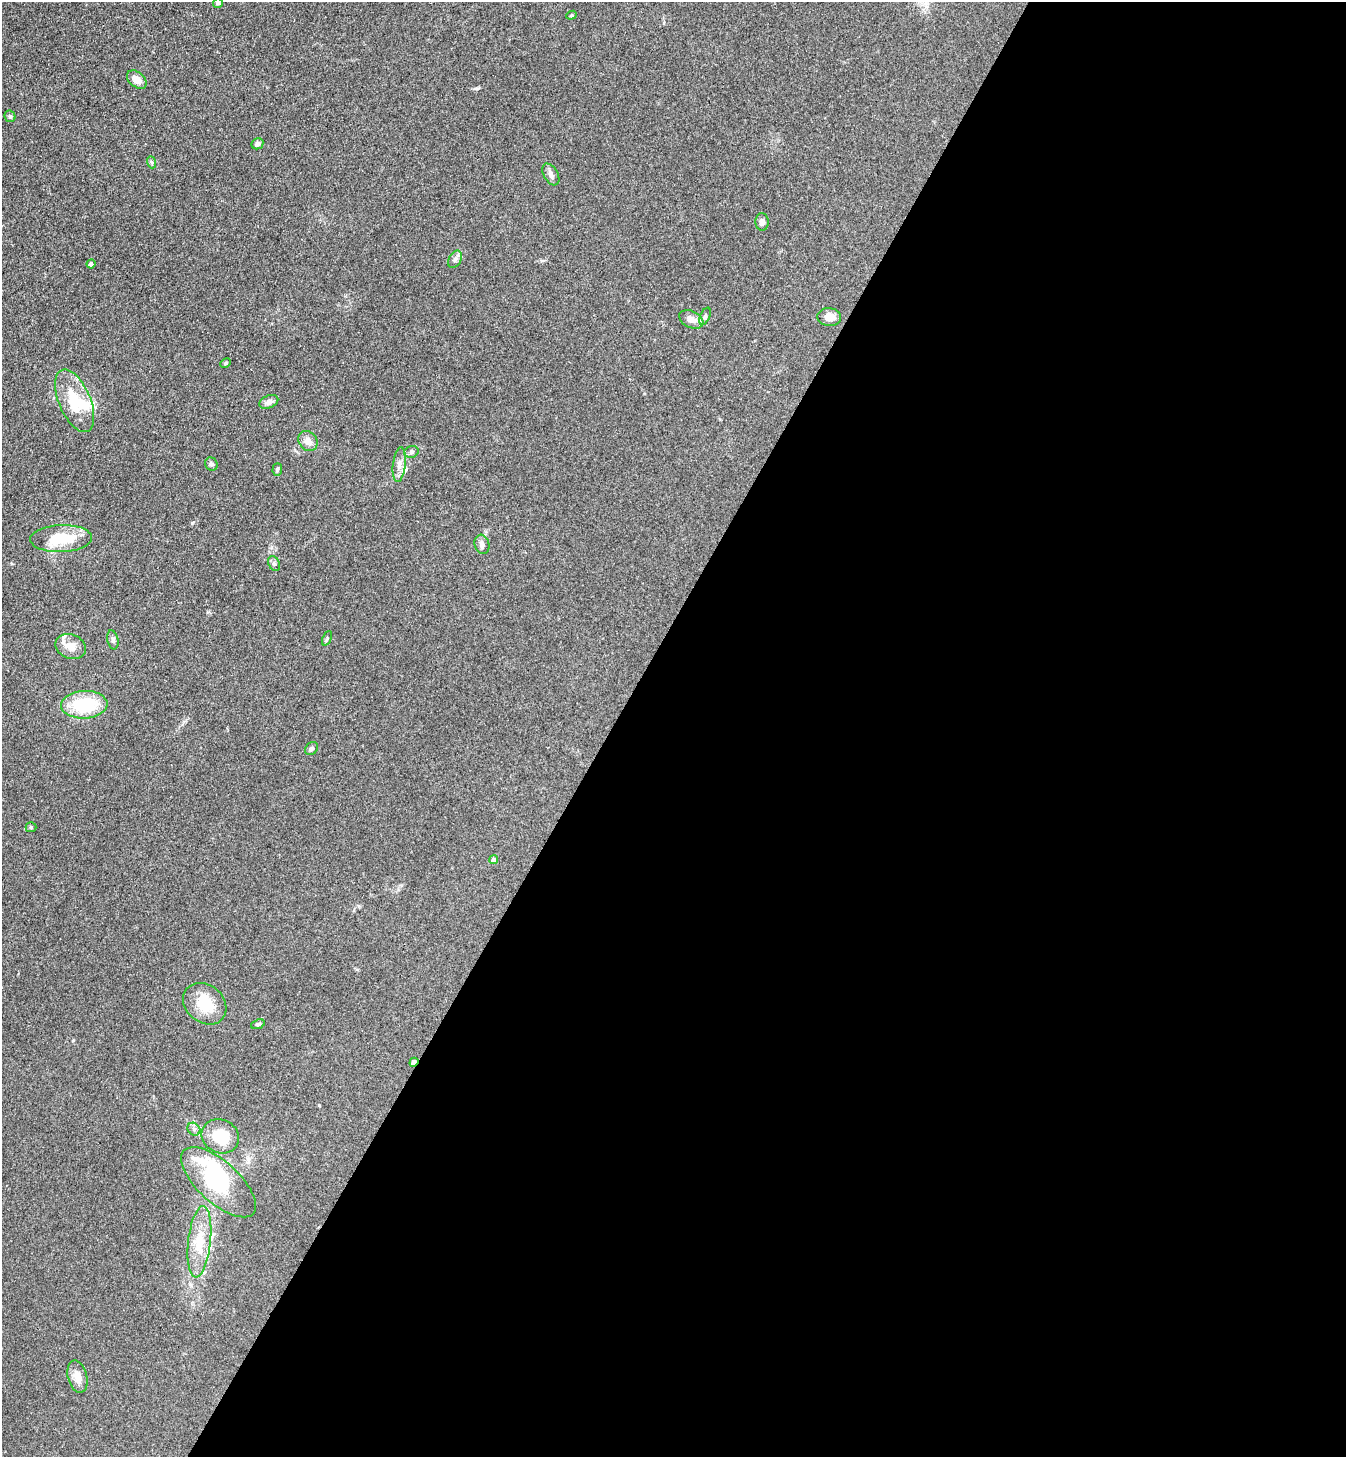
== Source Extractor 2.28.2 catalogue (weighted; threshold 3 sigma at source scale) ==
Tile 12 of 4 x 4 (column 4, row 3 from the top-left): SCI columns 4231-5574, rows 1490-2944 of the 5911 x 5888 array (HDU 1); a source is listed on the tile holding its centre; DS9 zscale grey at full resolution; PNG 1348 x 1459 px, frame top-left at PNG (2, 2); each listed source drawn as its Kron ellipse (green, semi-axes under 4 px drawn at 4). Shown black and unused: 55% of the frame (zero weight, under 3 of 4 exposures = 5% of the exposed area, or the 3 px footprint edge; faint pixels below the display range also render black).
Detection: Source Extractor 2.28.2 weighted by HDU 2 'WHT'; one run over the whole footprint, this tile lists its part. Background 0.176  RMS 0.0084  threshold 0.038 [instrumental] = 3 sigma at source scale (4.5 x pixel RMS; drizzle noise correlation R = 1.50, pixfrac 1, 0.05/0.05 arcsec/px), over >= 5 px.
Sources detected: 44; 2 inside a brighter object's white glare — neither listed nor drawn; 3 inside a brighter listed object's ellipse — not listed separately; the other 39 listed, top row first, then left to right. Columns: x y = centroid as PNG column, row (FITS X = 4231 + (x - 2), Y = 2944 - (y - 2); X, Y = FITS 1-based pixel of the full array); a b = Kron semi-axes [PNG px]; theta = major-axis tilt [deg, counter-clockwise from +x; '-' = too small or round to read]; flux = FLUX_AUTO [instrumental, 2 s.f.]
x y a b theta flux
218 3 5 5 - 1.4
571 15 5 4 - 1.1
137 80 11 7 -40 6.9
10 116 6 5 - 1.8
257 144 6 5 - 2.7
151 162 6 4 -70 1.2
551 174 12 7 -59 3.5
762 222 9 6 -87 3.6
455 259 9 6 61 2.6
91 264 4 4 - 3.2
705 316 9 5 65 1.9
829 317 12 9 -4 6.7
691 319 13 8 -26 6.8
226 363 5 4 - 1.2
75 401 33 16 -67 26
269 402 10 6 24 4
308 441 11 9 -52 6
411 452 7 5 16 1.9
211 464 7 6 - 2
399 465 17 6 83 5.1
277 469 6 4 87 1.5
61 539 31 13 2 29
482 544 10 7 -73 3.7
274 564 8 5 -62 2
327 638 8 3 66 1
113 640 10 5 -77 2.1
71 646 15 12 -20 9.8
84 705 23 14 3 41
311 748 7 5 42 1.7
31 827 5 5 - 1
494 860 4 4 - 4.9
205 1004 23 18 -39 24
258 1024 7 4 22 1.7
414 1062 4 4 - 6.1
194 1129 7 5 -45 2.3
220 1136 19 16 -26 29
219 1182 47 20 -42 72
199 1242 36 11 84 23
77 1377 16 9 -75 7.7
Overlapping masked pixels (flux is a lower limit): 1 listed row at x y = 414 1062
Isophote crosses this tile's border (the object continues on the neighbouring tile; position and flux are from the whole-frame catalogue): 1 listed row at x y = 218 3
Unlisted compact peaks at least as high as the median listed source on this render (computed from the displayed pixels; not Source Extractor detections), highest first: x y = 192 523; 477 88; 319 1105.